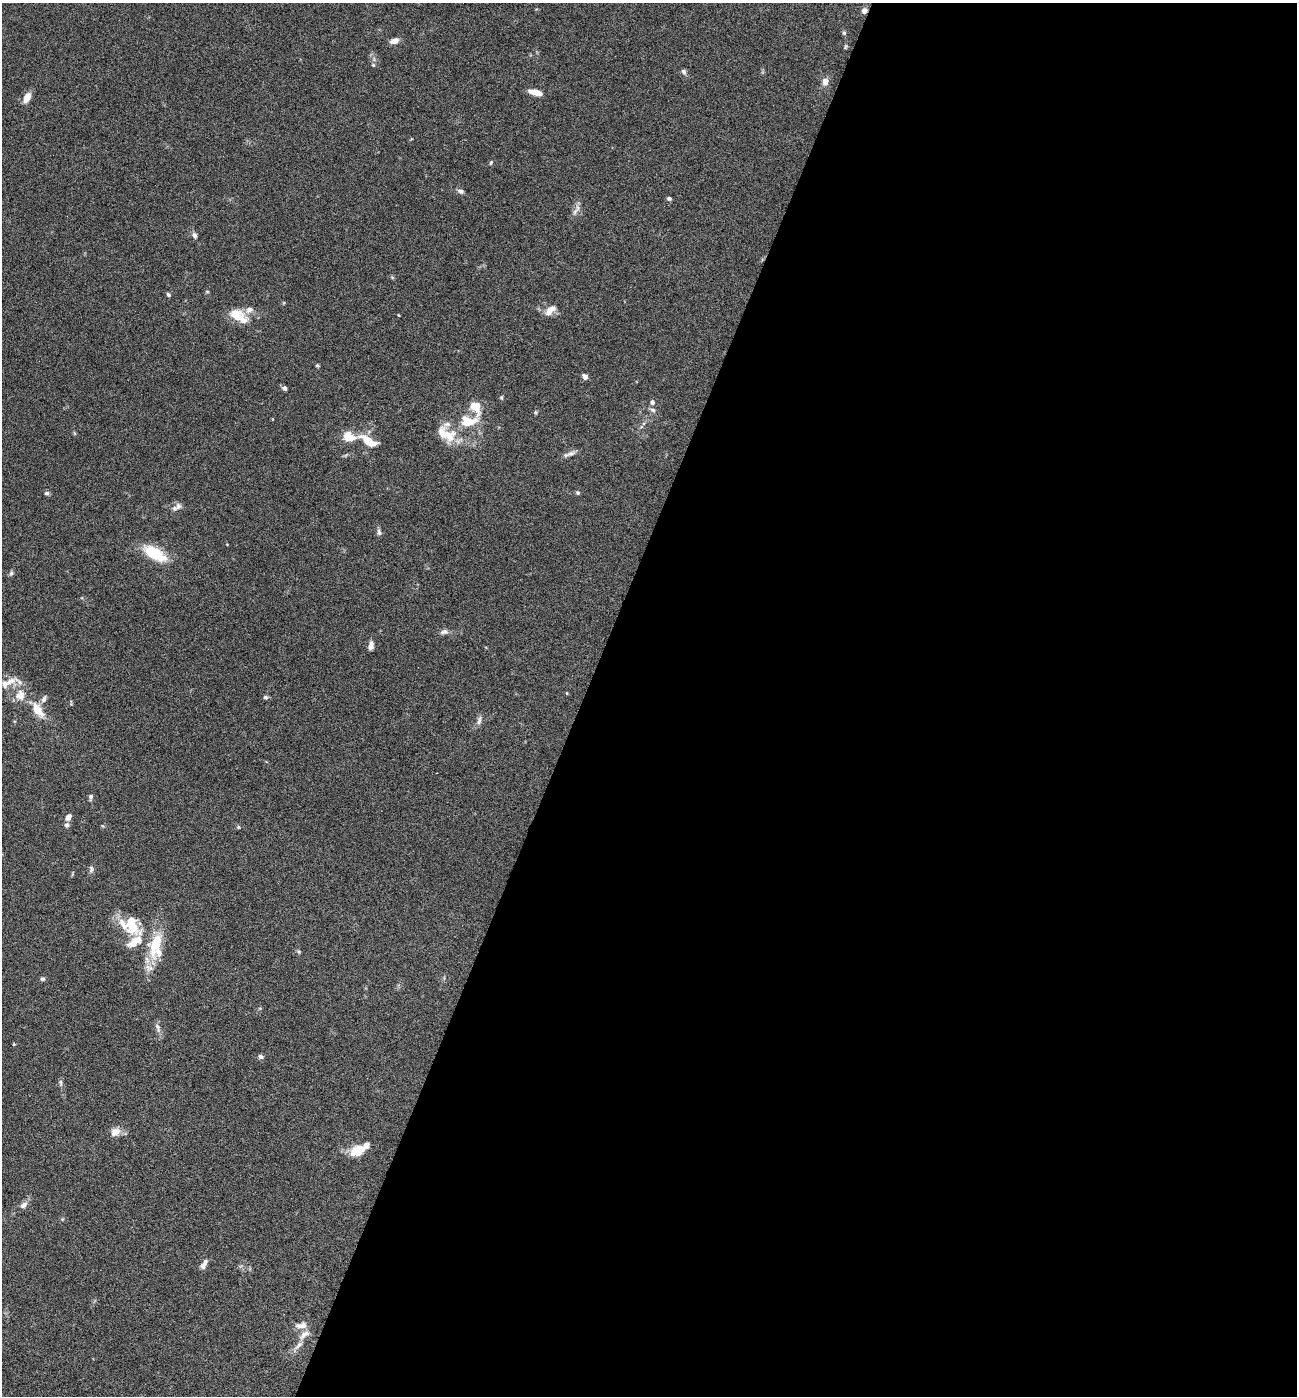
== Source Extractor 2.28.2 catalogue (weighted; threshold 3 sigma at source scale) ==
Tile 12 of 4 x 4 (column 4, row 3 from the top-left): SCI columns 4156-5450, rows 1395-2788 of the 5587 x 5578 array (HDU 1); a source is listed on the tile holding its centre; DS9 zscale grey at full resolution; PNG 1299 x 1398 px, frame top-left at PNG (2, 3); no overlay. Shown black and unused: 55% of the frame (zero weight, under 4 of 8 exposures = <1% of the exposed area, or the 3 px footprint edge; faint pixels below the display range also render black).
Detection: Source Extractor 2.28.2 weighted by HDU 2 'WHT'; one run over the whole footprint, this tile lists its part. Background 0.0936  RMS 0.0046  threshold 0.0187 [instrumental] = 3 sigma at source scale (4.09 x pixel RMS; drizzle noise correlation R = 1.36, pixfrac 0.8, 0.05/0.05 arcsec/px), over >= 5 px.
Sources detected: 74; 10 inside a brighter listed object's ellipse — not listed separately; the other 64 listed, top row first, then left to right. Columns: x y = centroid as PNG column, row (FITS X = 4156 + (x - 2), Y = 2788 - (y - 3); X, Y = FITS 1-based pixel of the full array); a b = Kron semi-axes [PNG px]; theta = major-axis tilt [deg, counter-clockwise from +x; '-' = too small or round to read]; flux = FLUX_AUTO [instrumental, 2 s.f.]
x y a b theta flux
864 11 7 6 - 1.8
844 33 5 5 - 0.66
394 41 10 6 18 2.7
845 47 8 3 71 0.54
373 65 5 4 - 0.55
684 71 7 6 - 1
825 81 9 8 - 2.5
535 92 13 5 -14 4.8
27 98 13 7 64 3.8
491 163 6 3 70 0.46
461 191 8 5 -16 1.2
669 198 5 4 - 0.87
578 208 12 6 76 1.9
194 235 8 6 -64 1.3
168 294 6 5 - 0.68
550 310 18 8 41 3.5
236 315 21 14 -21 8.1
317 365 5 4 - 0.5
585 376 7 6 - 1.6
284 388 6 5 - 1.1
501 398 5 4 - 0.53
652 402 7 6 - 1.2
475 406 14 9 -52 7.9
653 410 8 6 -18 1.2
535 412 6 4 90 0.52
468 421 21 12 4 11
74 433 6 4 -71 0.46
349 436 14 10 -23 7
449 436 20 15 41 8.6
368 441 22 9 -31 8.3
571 453 14 6 15 1.8
47 493 7 5 2 0.84
578 493 5 5 - 0.67
178 506 9 7 -76 1.5
379 532 8 6 -76 1.2
155 553 26 11 -30 16
11 573 6 5 - 0.82
444 632 11 6 9 1.6
371 645 8 5 84 2.7
9 682 22 8 26 4.7
567 693 5 3 - 0.36
20 695 15 13 89 5.8
265 697 7 5 -14 0.81
44 699 12 6 62 1.4
38 710 21 11 -55 7.5
479 721 14 5 76 1.5
91 797 7 5 87 1.1
68 817 8 6 63 2
67 825 6 6 - 1.1
238 827 5 5 - 0.52
91 869 10 6 90 1.1
131 924 29 16 -62 13
156 946 38 18 83 16
42 979 6 5 - 0.83
158 1027 13 5 -70 1.7
14 1044 4 3 - 0.36
260 1057 7 6 - 1
61 1083 10 4 -85 0.94
115 1132 13 10 31 3.4
358 1150 18 12 23 7.6
23 1205 12 7 39 1.9
203 1266 10 7 62 1.8
301 1325 17 8 5 3.1
304 1335 18 8 35 3
Overlapping masked pixels (flux is a lower limit): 1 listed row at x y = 864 11